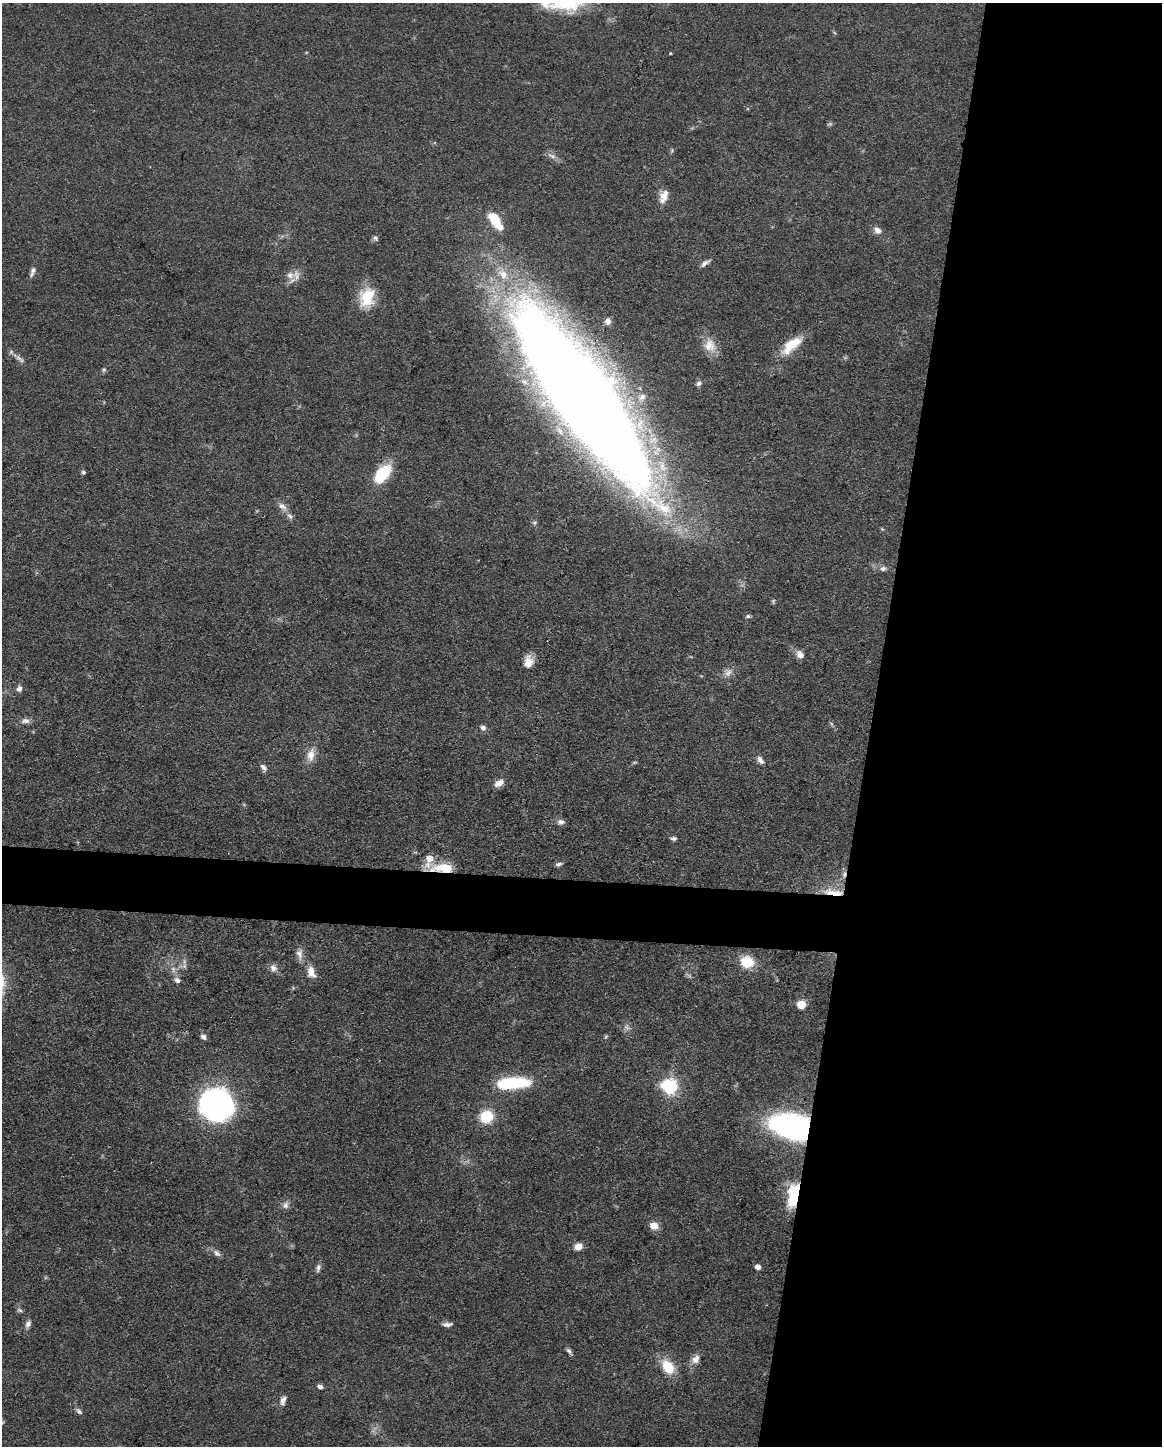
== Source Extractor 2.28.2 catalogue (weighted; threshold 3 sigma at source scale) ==
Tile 8 of 4 x 3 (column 4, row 2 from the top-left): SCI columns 3480-4639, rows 1666-3109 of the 4640 x 4662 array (HDU 1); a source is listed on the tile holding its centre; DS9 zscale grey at full resolution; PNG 1164 x 1448 px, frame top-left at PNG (2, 3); no overlay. Shown black and unused: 28% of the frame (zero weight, under 3 of 4 exposures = <1% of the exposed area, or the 3 px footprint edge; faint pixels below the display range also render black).
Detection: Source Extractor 2.28.2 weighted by HDU 2 'WHT'; one run over the whole footprint, this tile lists its part. Background 0.0779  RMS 0.006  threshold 0.0271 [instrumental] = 3 sigma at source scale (4.5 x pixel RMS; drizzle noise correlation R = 1.50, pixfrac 1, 0.05/0.05 arcsec/px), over >= 5 px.
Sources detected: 79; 2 too faint to see at this stretch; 1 inside a brighter object's white glare — not listed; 5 inside a brighter listed object's ellipse — not listed separately; the other 71 listed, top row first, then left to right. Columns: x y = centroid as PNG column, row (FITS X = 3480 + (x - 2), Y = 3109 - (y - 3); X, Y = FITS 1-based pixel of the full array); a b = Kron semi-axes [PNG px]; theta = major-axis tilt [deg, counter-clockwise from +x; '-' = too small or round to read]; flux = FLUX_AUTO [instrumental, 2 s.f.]
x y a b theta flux
565 4 48 16 -1 27
670 53 3 2 - 0.75
664 196 18 9 69 5.8
494 219 16 8 -57 18
877 230 10 8 -36 3.5
375 238 8 6 -61 1.4
705 263 13 5 36 2.3
33 271 14 6 67 2.5
290 275 12 11 - 5.2
367 297 23 17 77 19
608 321 8 6 -85 2.6
709 345 19 16 -70 8.6
790 345 23 16 49 13
19 359 17 5 -41 2.9
104 370 7 5 22 1.1
699 383 7 6 - 1.9
583 397 161 39 -55 1800
642 397 13 7 40 4
83 472 5 5 - 1.1
382 474 23 13 50 23
282 506 15 7 -33 3.7
534 523 6 5 - 1.2
883 568 9 7 16 2
748 616 6 5 - 1.1
800 655 10 8 -45 3.9
528 662 14 10 84 6.6
728 673 12 6 37 3.1
19 689 8 7 - 2.2
25 721 12 7 1 2.8
483 728 8 6 -59 2
311 755 18 10 81 6.3
760 760 12 7 -57 2.7
264 768 11 6 -50 2.1
499 783 13 8 32 4
561 822 10 7 -6 2.3
673 838 7 4 -5 1.4
430 858 15 11 -89 7.1
558 864 8 5 13 1.6
444 868 24 10 2 17
844 874 9 5 71 2.2
833 892 29 7 -6 11
299 954 15 9 -86 3.7
747 962 14 12 -16 14
273 968 10 8 -51 3.2
311 972 17 10 -69 5.9
177 980 9 7 -36 2.3
801 1005 6 5 - 24
627 1027 9 3 -45 1.2
203 1037 7 5 -34 2.3
605 1037 6 4 70 0.74
506 1084 24 12 6 28
670 1087 7 6 - 150
217 1105 27 26 - 200
486 1117 12 11 - 19
793 1127 28 16 -14 240
793 1195 26 11 80 29
285 1205 9 8 - 2.4
654 1226 10 8 -25 5.4
578 1247 8 7 - 5.2
217 1253 11 7 -44 2.4
758 1267 5 4 - 3.9
318 1268 12 5 76 2
20 1310 9 4 -26 1.2
28 1324 10 7 65 2.3
447 1325 12 5 2 2.4
569 1351 10 5 -54 1.7
696 1359 14 9 58 4.3
668 1367 13 9 -54 18
320 1387 6 5 - 2.3
283 1400 12 7 74 2.9
79 1411 10 5 -45 1.6
Overlapping masked pixels (flux is a lower limit): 6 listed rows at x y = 583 397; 444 868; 844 874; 833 892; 793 1127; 793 1195
Isophote crosses this tile's border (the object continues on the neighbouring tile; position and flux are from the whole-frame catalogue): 1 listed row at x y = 565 4